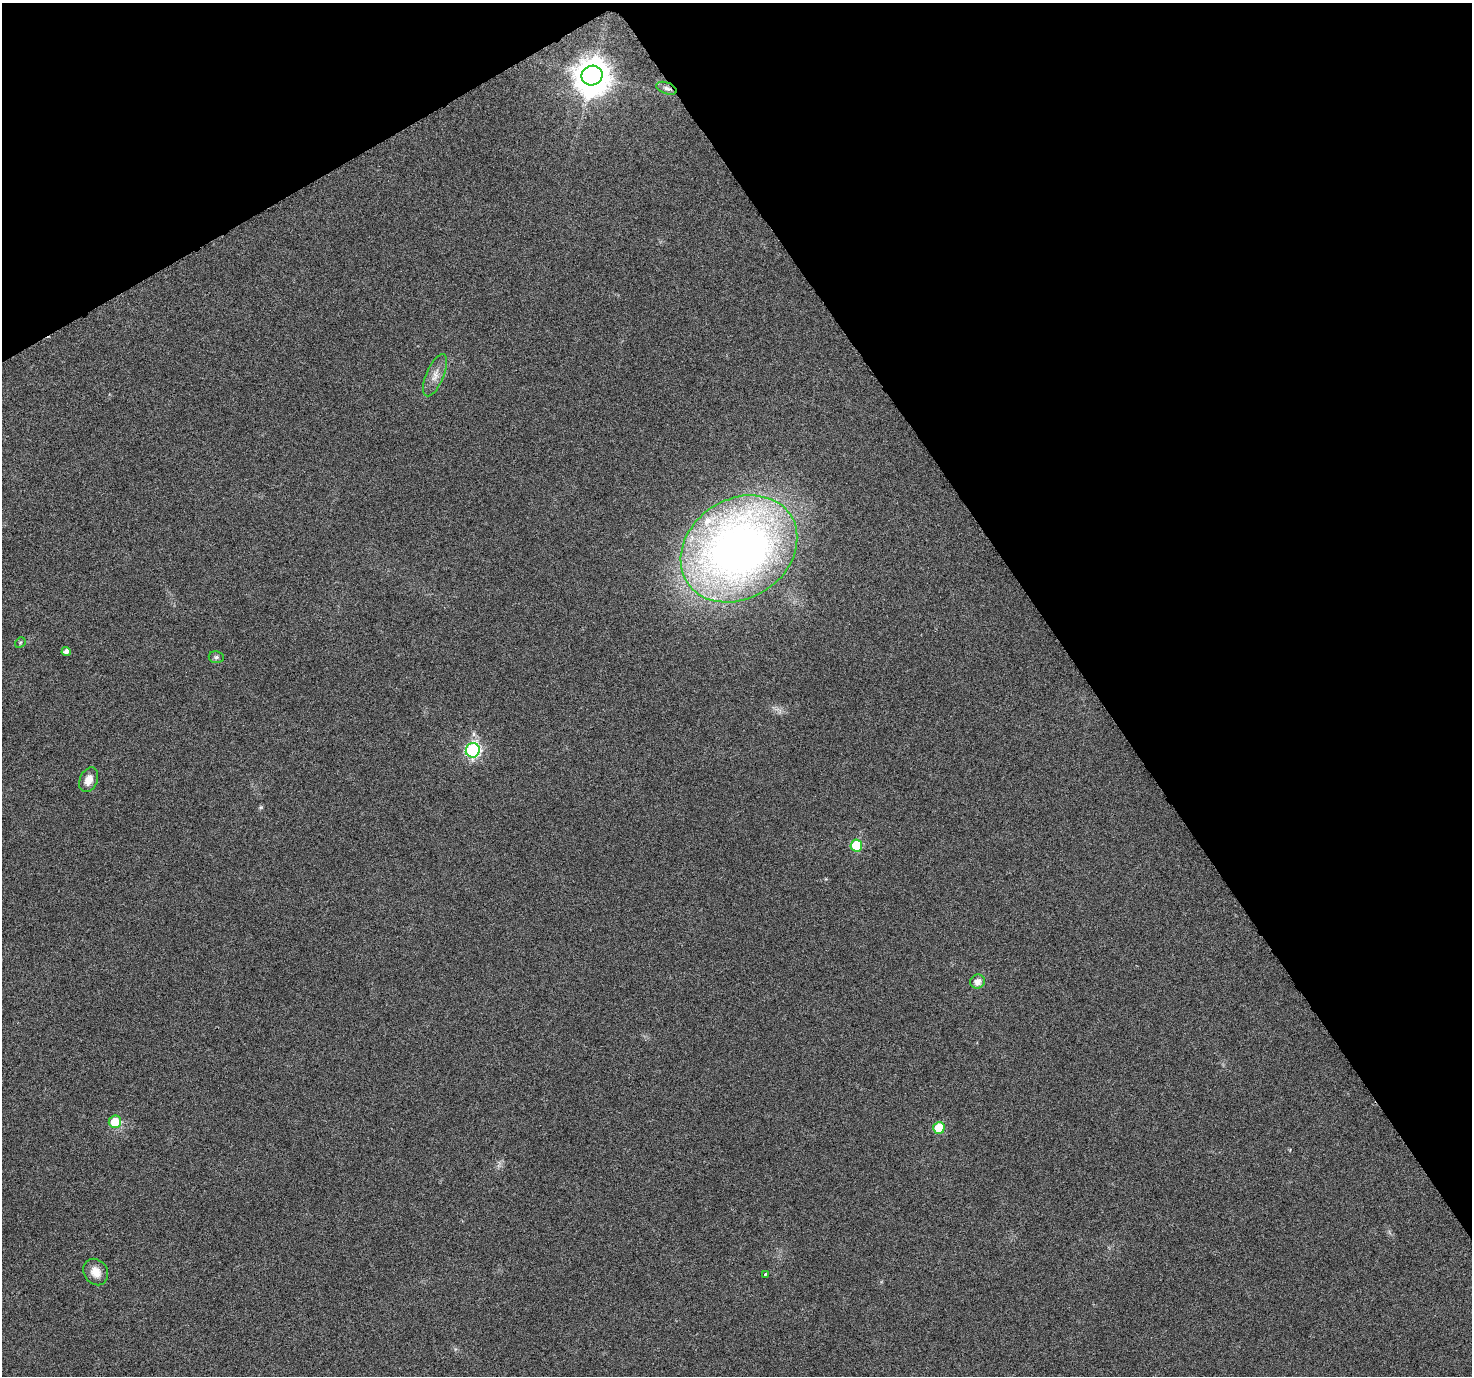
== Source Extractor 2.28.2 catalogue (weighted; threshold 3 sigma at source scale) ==
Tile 3 of 4 x 4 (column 3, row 1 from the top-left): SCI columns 2945-4414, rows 4244-5617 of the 5894 x 5802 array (HDU 1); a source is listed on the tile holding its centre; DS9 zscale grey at full resolution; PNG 1474 x 1378 px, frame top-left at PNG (2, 3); each listed source drawn as its Kron ellipse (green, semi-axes under 4 px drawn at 4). Shown black and unused: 32% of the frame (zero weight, under 3 of 6 exposures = <1% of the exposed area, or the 3 px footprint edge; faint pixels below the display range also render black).
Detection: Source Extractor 2.28.2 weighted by HDU 2 'WHT'; one run over the whole footprint, this tile lists its part. Background 0.0244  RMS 0.0036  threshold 0.0148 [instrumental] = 3 sigma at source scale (4.09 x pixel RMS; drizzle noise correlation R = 1.36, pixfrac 0.8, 0.0396/0.0396 arcsec/px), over >= 5 px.
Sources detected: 17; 1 inside a brighter object's white glare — neither listed nor drawn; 1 inside a brighter listed object's ellipse — not listed separately; the other 15 listed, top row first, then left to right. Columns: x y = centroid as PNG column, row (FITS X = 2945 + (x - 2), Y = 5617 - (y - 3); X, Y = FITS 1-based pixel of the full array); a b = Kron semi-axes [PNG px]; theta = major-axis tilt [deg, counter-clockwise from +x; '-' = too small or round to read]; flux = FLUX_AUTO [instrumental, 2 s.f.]
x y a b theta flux
592 76 10 9 - 600
667 88 10 5 -21 1.1
435 375 23 8 67 3.3
739 549 62 49 34 260
20 643 6 4 47 0.51
66 652 4 4 - 1.6
216 657 7 6 - 0.78
473 750 7 7 - 61
89 780 13 8 67 3
856 845 6 6 - 16
977 982 7 7 - 2.4
115 1122 6 6 - 7.6
939 1128 6 5 - 12
96 1272 14 11 -56 3.7
765 1274 3 3 - 1